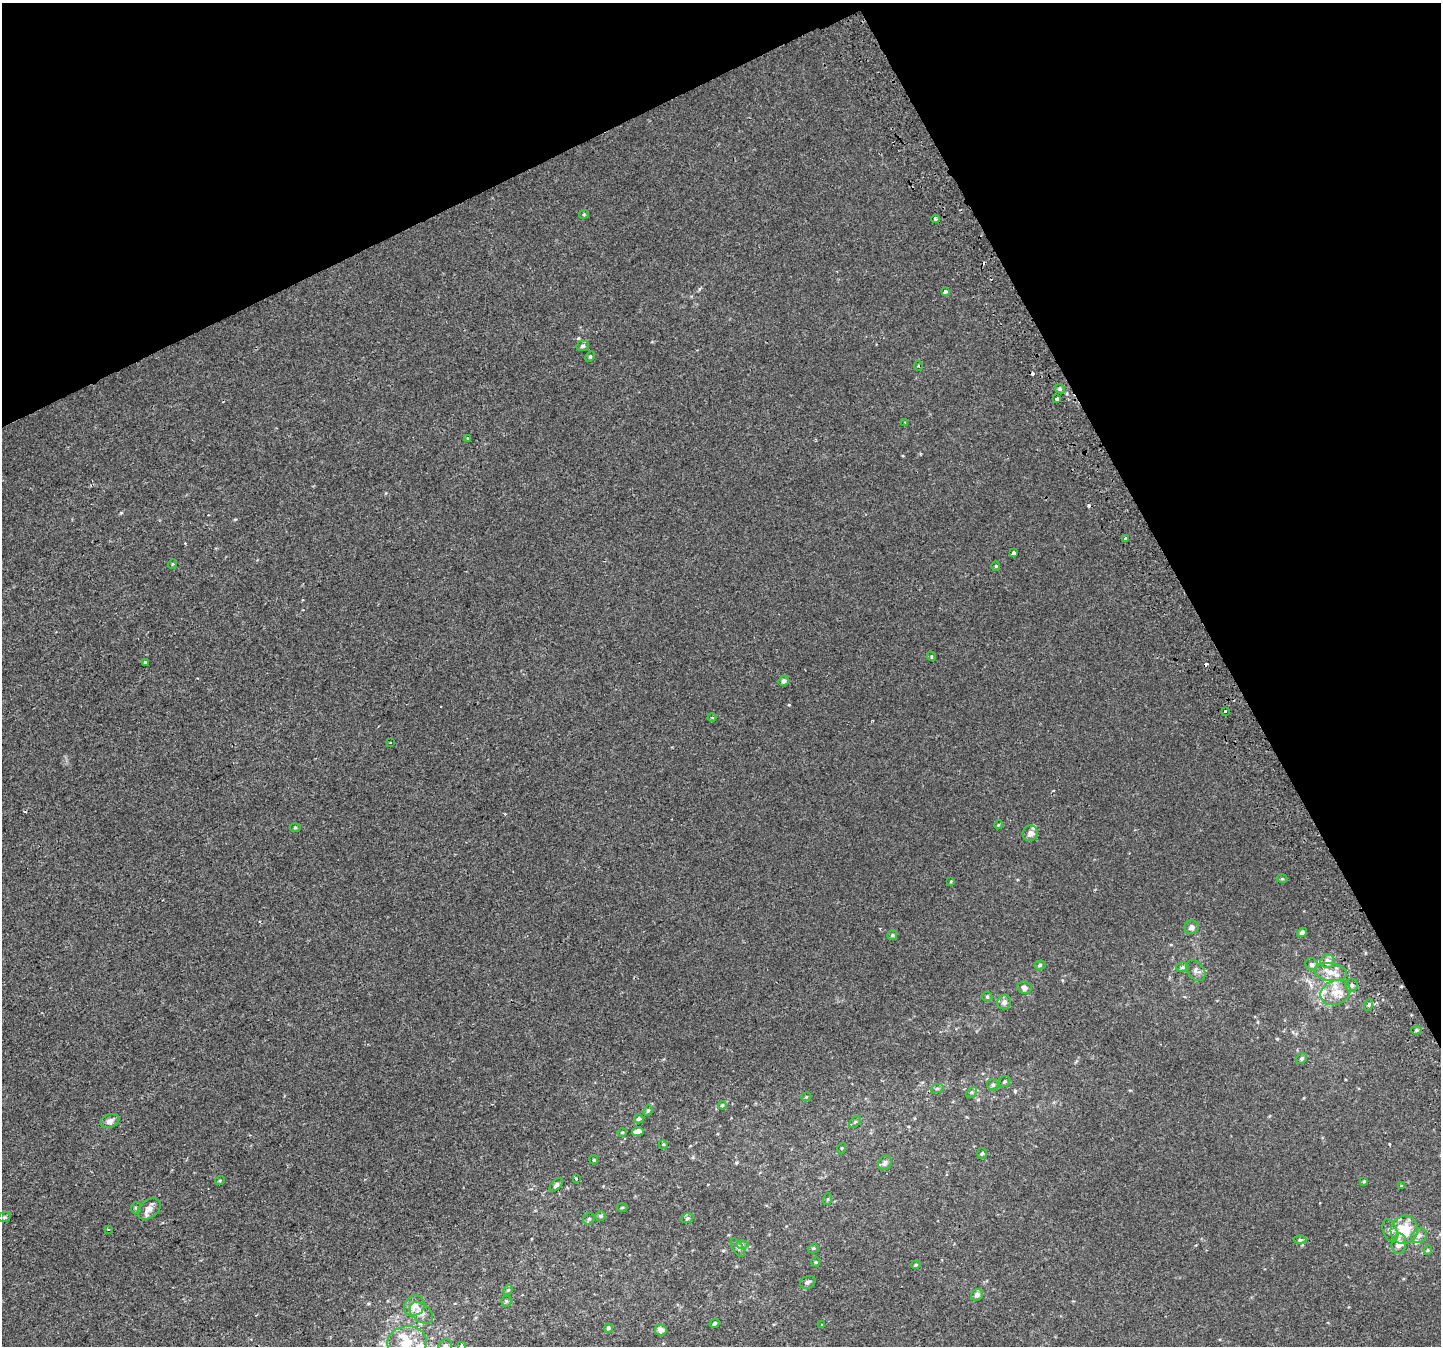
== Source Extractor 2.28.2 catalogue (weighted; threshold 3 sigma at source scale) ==
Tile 3 of 4 x 4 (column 3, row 1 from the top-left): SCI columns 2920-4358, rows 4211-5554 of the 5835 x 5676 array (HDU 1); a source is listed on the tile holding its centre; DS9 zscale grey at full resolution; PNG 1443 x 1348 px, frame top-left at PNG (2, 3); each listed source drawn as its Kron ellipse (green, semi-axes under 4 px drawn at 4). Shown black and unused: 25% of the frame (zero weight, under 2 of 3 exposures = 2% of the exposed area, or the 3 px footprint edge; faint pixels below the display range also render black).
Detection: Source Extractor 2.28.2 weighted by HDU 2 'WHT'; one run over the whole footprint, this tile lists its part. Background 8.60e-05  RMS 0.0028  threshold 0.0127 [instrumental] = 3 sigma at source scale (4.5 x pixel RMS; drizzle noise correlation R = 1.50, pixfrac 1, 0.0396/0.0396 arcsec/px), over >= 5 px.
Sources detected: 109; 6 cosmic-ray / hot-pixel residue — neither listed nor drawn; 6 inside a brighter listed object's ellipse — not listed separately; the other 97 listed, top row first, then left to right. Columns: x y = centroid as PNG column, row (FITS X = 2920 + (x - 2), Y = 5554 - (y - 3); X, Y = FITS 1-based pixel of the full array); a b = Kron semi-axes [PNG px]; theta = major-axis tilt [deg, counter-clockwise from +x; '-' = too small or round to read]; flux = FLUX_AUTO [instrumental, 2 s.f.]
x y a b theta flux
584 214 5 4 - 0.31
935 219 4 3 - 0.49
945 292 4 3 - 1.5
583 346 6 5 - 0.62
590 356 6 4 62 0.38
919 366 4 3 - 0.26
1060 389 5 4 - 0.4
1057 399 3 3 - 0.74
905 422 3 3 - 0.31
468 438 3 3 - 0.31
1126 539 3 3 - 8.9
1014 553 4 3 - 2.4
172 564 5 3 - 0.23
996 566 4 4 - 0.28
931 656 5 3 - 0.29
145 662 3 3 - 0.63
784 681 5 5 - 0.91
1226 711 3 3 - 1.7
712 717 4 3 - 0.25
390 743 3 2 - 0.23
998 825 4 3 - 0.25
295 827 5 3 - 0.27
1030 833 8 7 - 1.3
1282 879 5 3 - 0.28
951 881 4 3 - 0.24
1191 927 7 6 - 1
1302 932 5 4 - 0.78
892 935 5 5 - 0.43
1328 961 7 7 - 1.7
1312 964 6 5 - 0.64
1040 965 6 4 18 0.48
1182 967 6 5 - 0.55
1196 970 12 8 -52 1.1
1331 972 16 9 -6 2.9
1352 985 6 6 - 0.76
1024 988 7 6 - 0.88
1335 993 15 12 21 3.8
987 996 5 4 - 0.39
1004 1002 7 7 - 1.1
1369 1005 6 4 70 0.44
1416 1030 5 4 - 0.49
1302 1058 5 5 - 0.58
1005 1081 6 5 - 0.44
993 1085 6 5 - 0.56
937 1089 6 4 20 0.43
971 1092 6 4 45 0.44
806 1097 5 3 - 0.24
722 1105 4 3 - 0.31
648 1111 5 4 - 0.35
639 1119 5 4 - 0.51
110 1121 10 6 23 1.4
855 1122 7 4 44 0.46
638 1131 5 4 - 1.5
622 1132 5 3 - 0.25
663 1144 4 3 - 0.2
842 1148 5 3 - 0.25
982 1153 5 4 - 0.47
594 1160 4 4 - 0.29
885 1163 8 6 53 0.82
576 1178 3 3 - 0.88
220 1180 5 3 - 0.28
1364 1181 4 3 - 0.3
556 1185 8 4 46 0.65
1402 1186 4 3 - 0.28
828 1199 6 4 71 0.33
136 1208 6 5 - 0.46
622 1208 5 3 - 0.27
149 1209 13 9 38 1.9
600 1216 5 5 - 0.41
4 1217 6 5 - 0.4
687 1218 6 5 - 0.5
589 1219 6 5 - 0.45
109 1229 3 2 - 0.31
1404 1230 14 13 - 7.5
1390 1231 12 7 -70 1.1
1419 1236 8 7 - 1
1300 1240 6 4 0 0.4
1399 1244 10 7 79 2.6
742 1245 6 4 1 0.48
738 1247 10 5 -60 0.65
813 1248 6 4 20 0.36
1428 1250 4 4 - 0.33
816 1262 5 4 - 0.36
916 1265 5 4 - 0.36
808 1282 8 6 27 0.75
508 1290 5 4 - 0.34
977 1295 6 5 - 1.2
506 1301 5 5 - 0.4
414 1306 11 9 47 2.4
421 1313 13 8 -40 2.1
715 1323 5 4 - 0.46
822 1324 3 3 - 0.39
608 1328 4 4 - 0.5
661 1330 6 5 - 1.4
407 1342 20 16 9 6.2
445 1346 7 6 - 1.1
461 1346 3 3 - 19
Isophote crosses this tile's border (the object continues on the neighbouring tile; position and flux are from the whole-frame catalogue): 2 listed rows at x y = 445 1346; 461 1346
Unlisted compact peaks at least as high as the median listed source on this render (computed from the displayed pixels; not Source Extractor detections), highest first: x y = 1015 1091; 699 289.